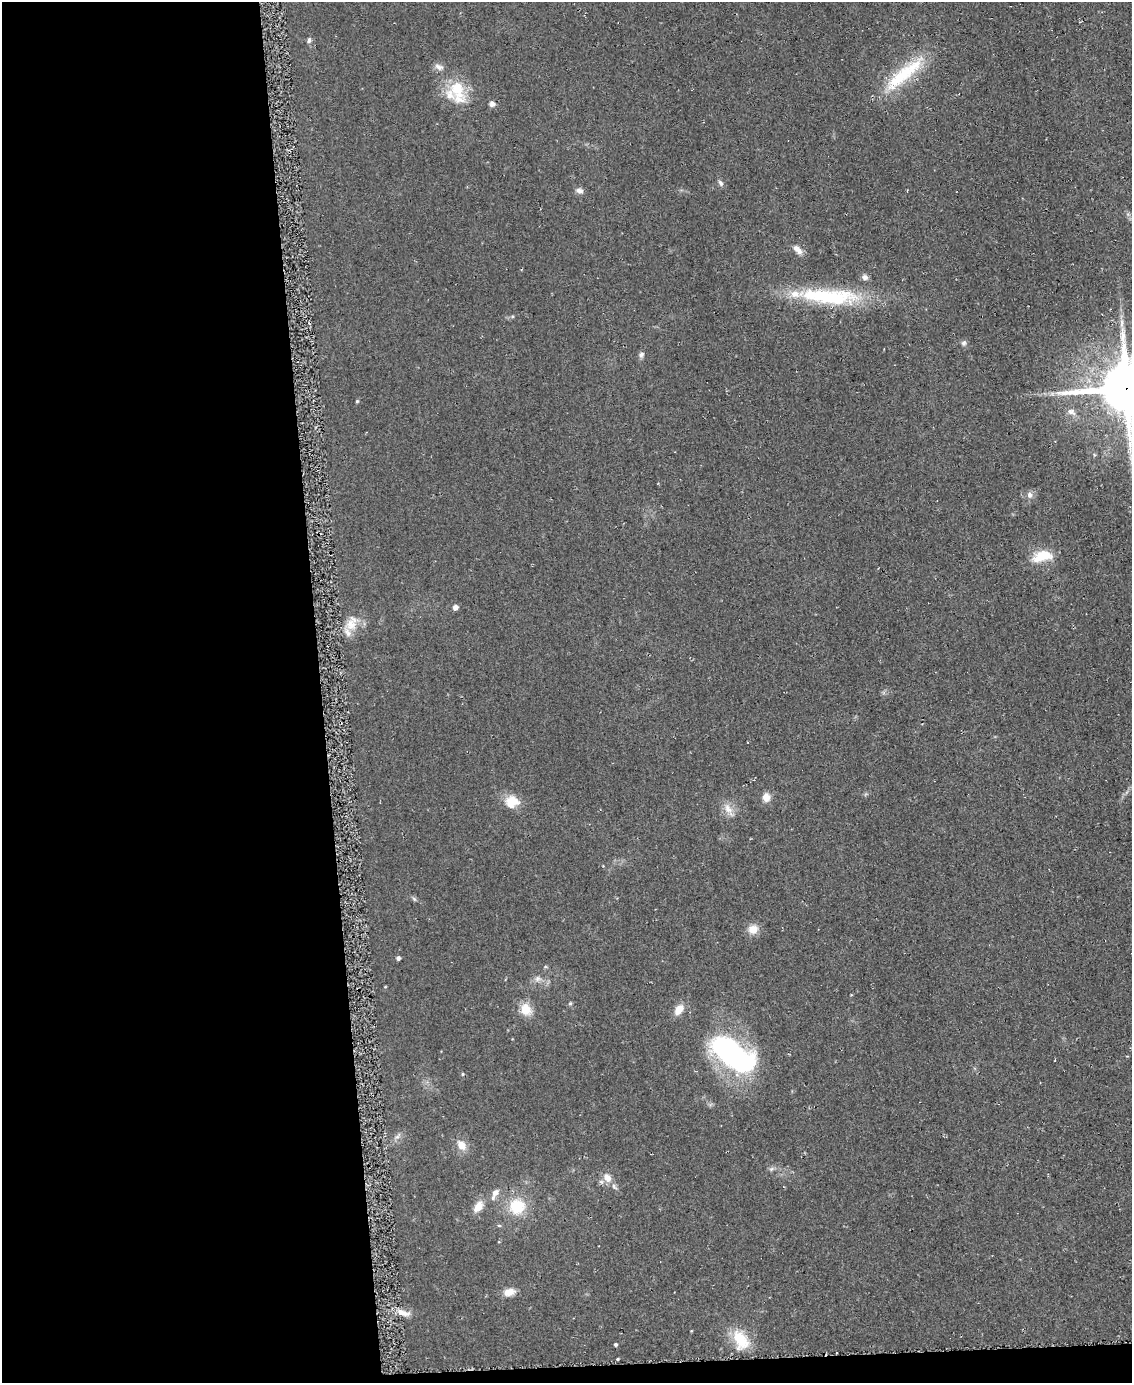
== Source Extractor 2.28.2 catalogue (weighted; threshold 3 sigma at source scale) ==
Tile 9 of 4 x 3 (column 1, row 3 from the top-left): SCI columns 11-1140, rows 175-1555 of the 4559 x 4551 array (HDU 1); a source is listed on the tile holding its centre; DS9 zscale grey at full resolution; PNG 1134 x 1385 px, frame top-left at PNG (2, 2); no overlay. Shown black and unused: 29% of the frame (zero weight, under 2 of 3 exposures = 3% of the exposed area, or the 3 px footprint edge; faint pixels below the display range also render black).
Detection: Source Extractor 2.28.2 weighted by HDU 2 'WHT'; one run over the whole footprint, this tile lists its part. Background 0.047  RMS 0.013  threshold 0.0597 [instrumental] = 3 sigma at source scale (4.5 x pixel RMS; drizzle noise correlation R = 1.50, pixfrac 1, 0.05/0.05 arcsec/px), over >= 5 px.
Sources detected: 53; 4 inside a brighter listed object's ellipse — not listed separately; the other 49 listed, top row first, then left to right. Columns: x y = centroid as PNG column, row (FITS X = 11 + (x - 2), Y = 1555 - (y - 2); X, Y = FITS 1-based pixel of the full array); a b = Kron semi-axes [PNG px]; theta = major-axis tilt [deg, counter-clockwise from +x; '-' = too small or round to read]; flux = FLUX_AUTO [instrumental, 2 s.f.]
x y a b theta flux
309 40 7 5 75 3.3
439 67 13 7 -20 6.6
907 72 56 18 38 77
457 89 29 20 -67 45
492 104 7 6 - 5
721 183 9 6 -59 3.8
579 191 11 7 -16 5.4
798 250 15 8 -45 8.7
865 277 8 7 - 4.9
829 296 82 19 -4 130
1122 323 15 4 85 7.1
964 343 8 6 71 3.7
641 355 8 6 52 4
1126 388 18 17 - 7100
357 401 4 3 - 1.8
1071 412 13 8 -23 7.8
1131 457 13 4 83 6
1029 495 9 7 -77 5.7
1042 556 24 12 16 35
455 607 5 5 - 7.2
351 624 19 17 63 23
766 797 10 9 - 11
512 802 17 15 -2 23
728 809 20 9 -59 13
414 899 7 4 -46 2.4
753 929 11 10 - 15
398 958 4 4 - 4
538 979 10 8 11 6.3
385 987 4 3 - 0.95
851 995 3 2 - 1.4
570 1004 6 4 20 1.7
526 1009 14 11 -61 21
679 1010 13 8 54 15
733 1054 57 25 -36 270
462 1074 4 3 - 1.3
397 1137 7 4 19 3.1
461 1145 13 9 -50 13
771 1169 7 5 44 2.9
607 1178 14 9 -55 12
495 1193 14 7 64 9.5
478 1206 14 8 55 16
517 1206 20 19 - 45
499 1225 5 3 - 1.6
509 1292 13 8 13 13
404 1313 20 7 -15 12
691 1331 4 3 - 1
741 1340 29 18 -64 38
615 1344 4 4 - 2.5
618 1359 3 2 - 1.5
Overlapping masked pixels (flux is a lower limit): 1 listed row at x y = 1126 388
Isophote crosses this tile's border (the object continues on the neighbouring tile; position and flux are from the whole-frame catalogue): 1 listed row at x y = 1126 388